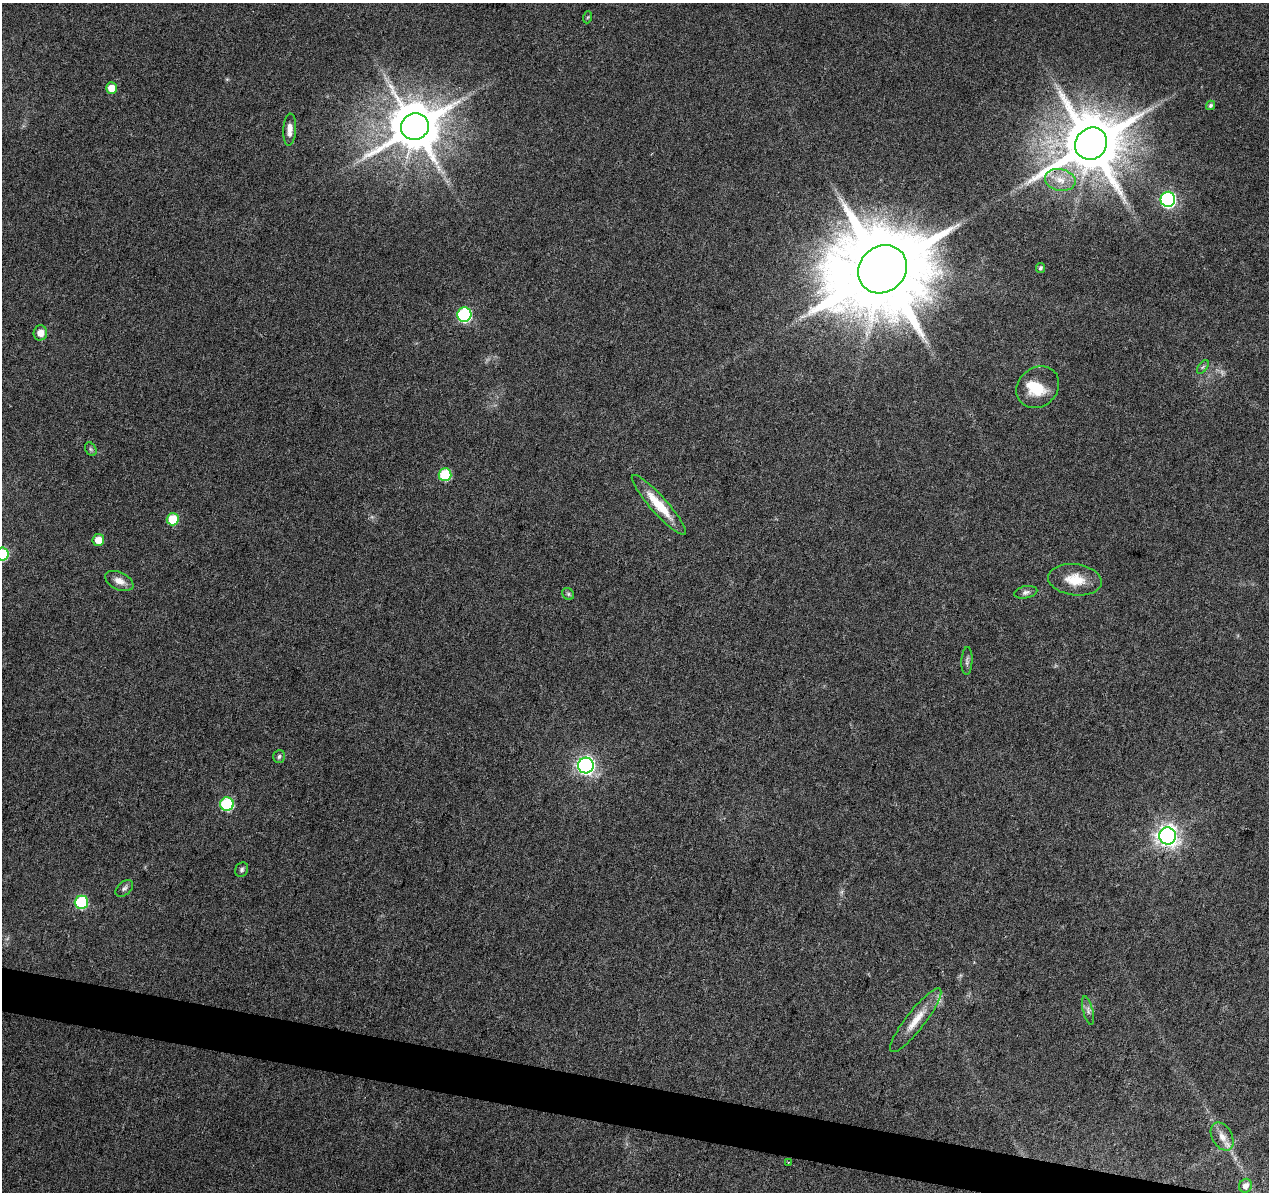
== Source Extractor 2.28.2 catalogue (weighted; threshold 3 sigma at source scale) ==
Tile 6 of 4 x 4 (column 2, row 2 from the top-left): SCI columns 1274-2540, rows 2662-3851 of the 5074 x 5261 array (HDU 1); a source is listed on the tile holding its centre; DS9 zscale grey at full resolution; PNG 1271 x 1194 px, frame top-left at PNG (2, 3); each listed source drawn as its Kron ellipse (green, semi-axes under 4 px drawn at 4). Shown black and unused: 3% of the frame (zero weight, under 3 of 6 exposures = <1% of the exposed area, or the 3 px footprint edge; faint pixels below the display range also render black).
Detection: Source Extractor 2.28.2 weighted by HDU 2 'WHT'; one run over the whole footprint, this tile lists its part. Background 0.0432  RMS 0.0035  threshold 0.0145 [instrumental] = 3 sigma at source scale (4.09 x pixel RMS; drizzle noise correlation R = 1.36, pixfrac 0.8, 0.0396/0.0396 arcsec/px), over >= 5 px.
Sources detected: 41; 2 too faint to see at this stretch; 1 inside a brighter object's white glare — neither listed nor drawn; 1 inside a brighter listed object's ellipse — not listed separately; the other 37 listed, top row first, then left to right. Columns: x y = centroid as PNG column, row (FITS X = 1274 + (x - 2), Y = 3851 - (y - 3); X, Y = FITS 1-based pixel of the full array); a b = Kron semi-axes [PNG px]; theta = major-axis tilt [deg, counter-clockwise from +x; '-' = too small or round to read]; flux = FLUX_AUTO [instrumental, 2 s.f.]
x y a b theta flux
588 17 6 4 70 0.36
111 88 6 5 - 4.3
1210 105 5 4 - 0.72
415 127 14 13 - 1900
290 130 16 6 86 2.6
1091 144 17 15 48 2800
1060 180 15 10 -11 4.4
1168 199 7 7 - 80
1040 268 5 4 - 0.68
883 269 26 23 39 6800
464 315 7 7 - 48
40 333 7 7 - 3
1203 367 8 4 53 0.62
1038 387 23 19 41 9.2
91 449 7 5 -59 0.61
445 475 6 6 - 19
659 505 39 8 -48 9.5
173 519 6 6 - 10
98 540 6 6 - 3.7
2 554 6 6 - 19
1075 580 27 15 -7 7.7
119 581 15 8 -25 2.7
1026 592 11 6 11 1.1
568 594 6 5 - 0.57
967 661 14 5 87 1.1
279 756 6 5 - 0.8
586 766 8 7 - 150
227 804 7 7 - 30
1167 836 8 8 - 240
242 870 8 6 63 0.84
124 888 10 6 41 1
81 902 7 6 - 29
1088 1011 15 5 -76 1.3
916 1020 40 9 52 6.5
1222 1137 15 10 -60 3.2
788 1162 2 2 - 0.29
1245 1186 7 6 - 2.2
Isophote crosses this tile's border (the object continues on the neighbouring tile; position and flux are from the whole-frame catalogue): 1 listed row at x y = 2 554